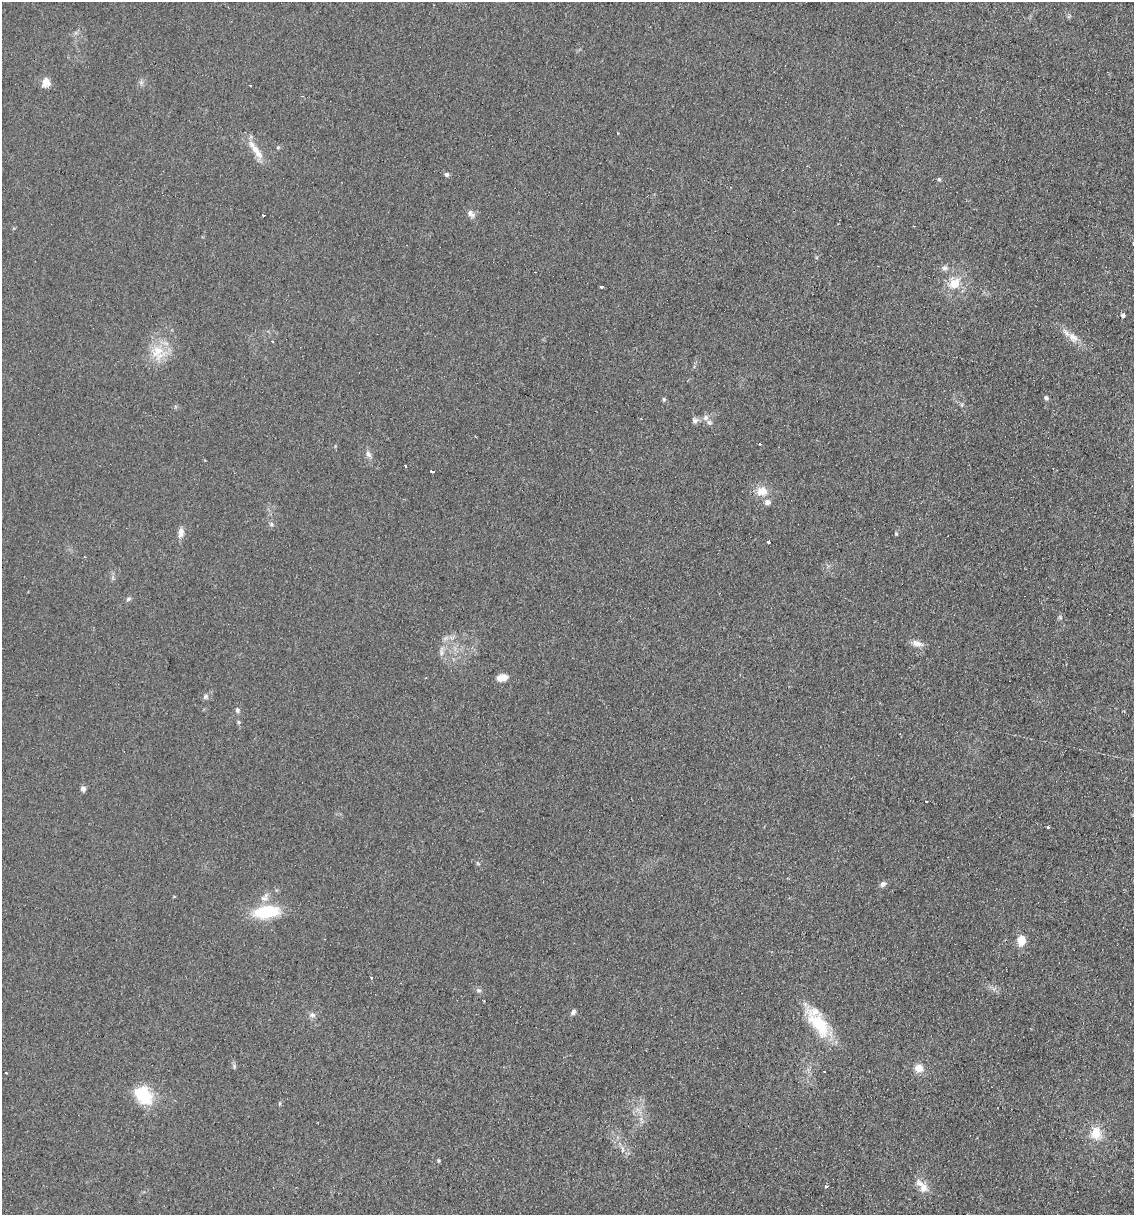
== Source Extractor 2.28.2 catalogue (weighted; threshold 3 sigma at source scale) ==
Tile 6 of 4 x 4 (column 2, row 2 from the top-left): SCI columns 1256-2387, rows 2428-3640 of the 4903 x 4854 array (HDU 1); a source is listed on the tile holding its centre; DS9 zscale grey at full resolution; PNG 1136 x 1217 px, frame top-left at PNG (2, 2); no overlay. Shown black and unused: <1% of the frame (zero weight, under 2 of 3 exposures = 2% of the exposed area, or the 3 px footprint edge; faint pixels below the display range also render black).
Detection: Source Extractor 2.28.2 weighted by HDU 2 'WHT'; one run over the whole footprint, this tile lists its part. Background 0.101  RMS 0.012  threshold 0.0519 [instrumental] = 3 sigma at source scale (4.5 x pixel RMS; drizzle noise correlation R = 1.50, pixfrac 1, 0.05/0.05 arcsec/px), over >= 5 px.
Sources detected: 65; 6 cosmic-ray / hot-pixel residue — not listed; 4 inside a brighter listed object's ellipse — not listed separately; the other 55 listed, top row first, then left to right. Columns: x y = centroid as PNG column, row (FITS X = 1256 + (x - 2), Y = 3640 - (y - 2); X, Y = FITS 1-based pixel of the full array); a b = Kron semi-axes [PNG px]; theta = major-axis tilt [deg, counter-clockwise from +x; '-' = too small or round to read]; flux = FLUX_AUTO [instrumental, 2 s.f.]
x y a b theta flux
46 82 9 8 - 12
278 147 5 4 - 1.5
255 149 31 8 -51 17
446 174 6 5 - 2.2
939 179 5 4 - 1.6
471 214 12 8 -43 5.4
263 215 3 3 - 2.8
1133 243 3 3 - 3.1
944 268 8 6 2 3.5
954 283 18 13 38 20
601 286 3 3 - 4.1
1123 315 4 4 - 3.6
1073 337 16 10 -35 11
157 352 21 15 63 26
1046 398 5 5 - 2.4
664 399 6 5 - 1.8
706 417 9 7 45 4.8
695 420 9 8 - 3.8
760 444 3 2 - 2.2
368 454 10 6 -53 4.4
405 465 3 3 - 2.2
432 471 4 3 - 10
762 491 16 12 3 14
271 524 6 5 - 2.2
181 532 13 7 82 6.6
896 534 5 4 - 1.3
769 542 3 3 - 8.6
128 599 7 5 31 2.2
917 643 16 7 -12 7.2
441 652 14 5 85 5.1
502 678 9 6 11 15
205 697 8 6 47 2.9
237 710 7 5 -81 2.7
238 722 6 5 - 1.7
83 789 7 6 - 3.8
926 801 3 2 - 1.7
1048 827 3 3 - 3
883 884 8 6 44 3.8
264 898 14 10 52 7.9
266 912 27 13 8 53
1021 940 10 8 79 16
371 977 3 3 - 2.9
479 990 7 5 -1 2.6
573 1012 7 5 59 3.3
312 1015 9 7 -15 3.8
819 1024 44 17 -52 50
234 1066 6 5 - 1.9
919 1068 9 9 - 11
6 1073 3 2 - 0.78
143 1095 19 13 -42 56
1096 1133 14 12 82 19
622 1149 7 4 -71 2.6
438 1160 5 4 - 1.4
826 1186 3 3 - 7.9
923 1187 14 11 87 10
Isophote crosses this tile's border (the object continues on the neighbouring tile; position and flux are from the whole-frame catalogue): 1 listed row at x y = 1133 243